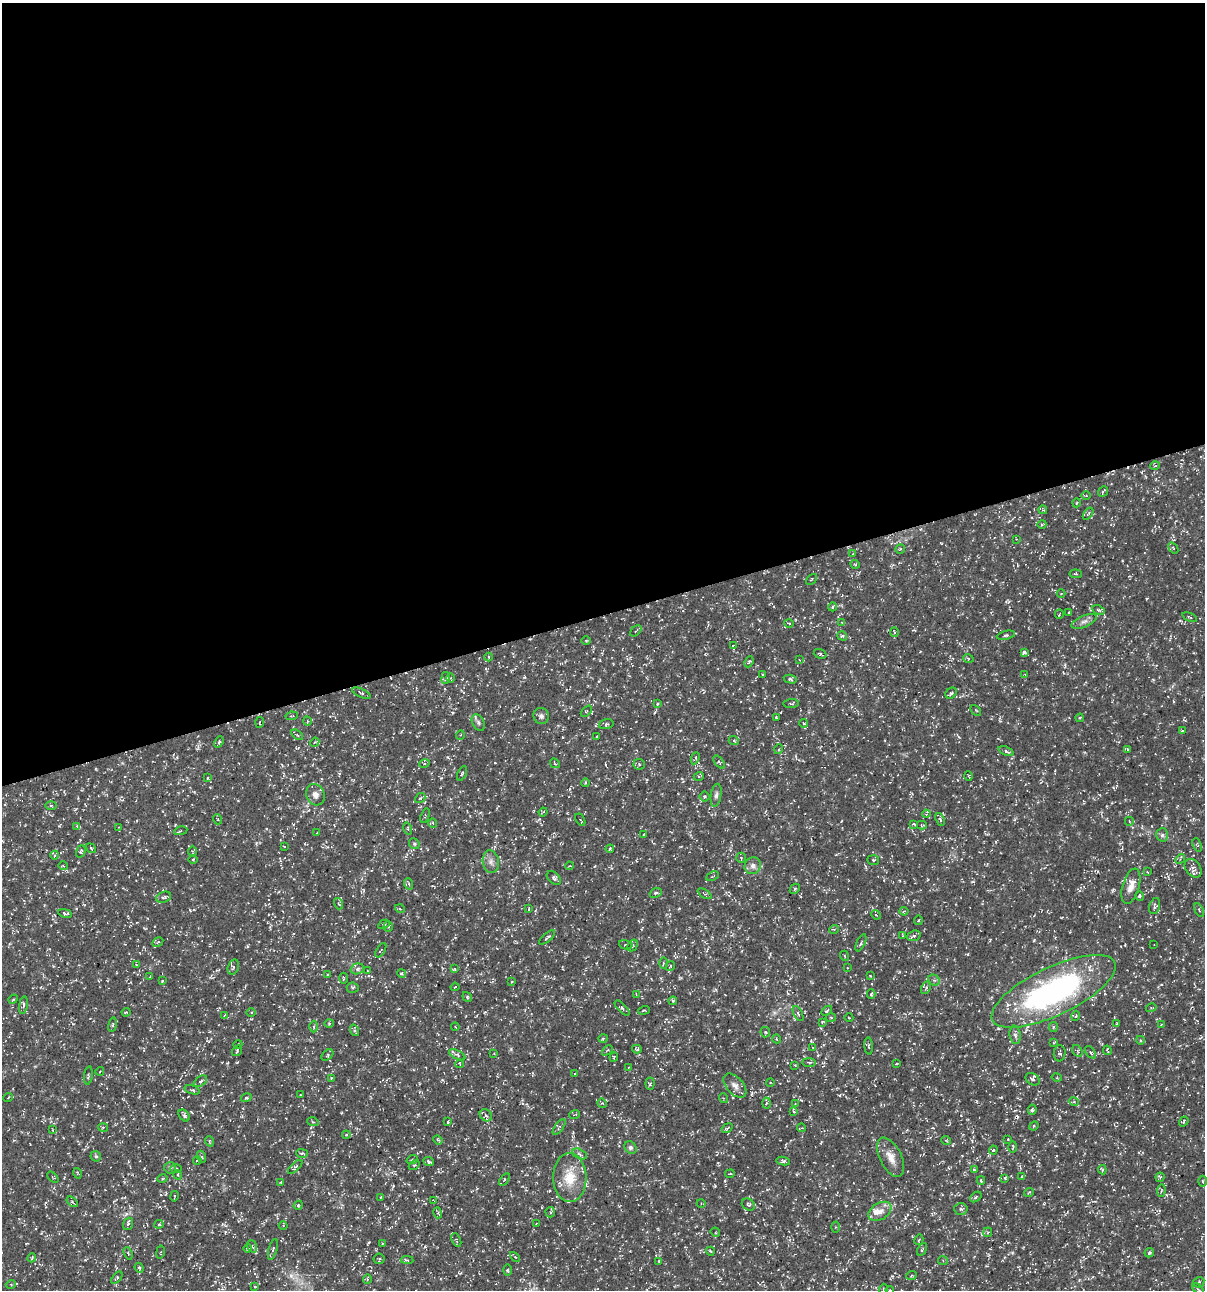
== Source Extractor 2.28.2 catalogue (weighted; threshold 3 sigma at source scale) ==
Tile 2 of 4 x 4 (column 2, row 1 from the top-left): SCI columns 1304-2506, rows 3868-5155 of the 4958 x 5157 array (HDU 1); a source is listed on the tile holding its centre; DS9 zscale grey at full resolution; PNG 1207 x 1292 px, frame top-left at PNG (2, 3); each listed source drawn as its Kron ellipse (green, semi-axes under 4 px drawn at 4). Shown black and unused: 48% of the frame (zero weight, under 3 of 5 exposures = <1% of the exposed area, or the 3 px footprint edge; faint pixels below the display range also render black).
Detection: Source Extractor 2.28.2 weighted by HDU 2 'WHT'; one run over the whole footprint, this tile lists its part. Background 0.0172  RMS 0.002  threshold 0.00895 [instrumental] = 3 sigma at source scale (4.5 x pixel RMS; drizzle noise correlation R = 1.50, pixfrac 1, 0.0396/0.0396 arcsec/px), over >= 5 px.
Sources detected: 348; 4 cosmic-ray / hot-pixel residue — neither listed nor drawn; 9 inside a brighter listed object's ellipse — not listed separately; the other 335 listed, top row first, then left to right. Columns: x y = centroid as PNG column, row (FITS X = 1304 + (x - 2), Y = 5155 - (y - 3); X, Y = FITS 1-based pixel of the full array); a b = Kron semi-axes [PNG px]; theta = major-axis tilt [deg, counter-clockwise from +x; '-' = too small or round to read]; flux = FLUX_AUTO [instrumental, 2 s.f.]
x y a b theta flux
1155 466 5 3 - 0.19
1103 492 6 3 49 0.25
1086 496 4 3 - 0.17
1076 503 4 3 - 0.16
1043 510 4 3 - 0.21
1088 514 7 2 56 0.2
1042 524 4 3 - 0.17
1016 539 3 2 - 0.14
1173 548 6 3 -53 0.23
900 549 5 4 - 0.27
853 554 3 3 - 0.15
855 564 5 3 - 0.17
1076 574 6 4 -6 0.28
811 579 6 2 45 0.16
1061 593 4 3 - 0.14
832 607 4 3 - 0.17
1098 610 6 4 -26 0.35
1069 612 4 2 - 0.16
1059 614 4 2 - 0.16
1190 617 8 3 -23 0.2
1084 621 13 5 23 0.84
842 622 4 2 - 0.14
789 623 5 3 - 0.18
636 631 7 2 44 0.21
895 632 5 3 - 0.22
1006 635 9 4 12 0.41
842 636 5 4 - 0.25
586 640 4 3 - 0.19
733 645 4 3 - 0.2
1024 653 4 3 - 0.44
820 654 6 4 -19 0.42
489 657 4 3 - 0.16
968 658 5 3 - 0.24
800 660 4 2 - 0.12
749 662 6 4 66 0.25
763 675 3 2 - 0.16
1025 675 3 2 - 0.14
446 678 6 4 82 0.36
450 678 4 3 - 0.18
790 679 6 4 -13 0.35
361 693 10 3 -24 0.29
951 693 6 5 - 0.34
791 703 7 3 4 0.3
657 704 4 3 - 0.3
976 710 6 2 -44 0.16
586 711 6 2 46 0.16
292 716 6 2 10 0.15
541 716 8 7 - 0.62
776 717 3 3 - 0.17
1080 718 4 3 - 0.21
307 721 4 3 - 0.15
260 722 5 3 - 0.18
478 722 9 6 -61 0.56
804 723 4 3 - 0.29
606 724 7 4 15 0.34
1182 731 4 3 - 0.18
297 735 6 3 -37 0.27
460 735 5 3 - 0.16
597 736 3 2 - 0.17
734 741 5 3 - 0.18
219 742 6 4 67 0.32
315 742 5 3 - 0.19
779 749 5 3 - 0.18
1127 749 4 3 - 0.32
1006 751 8 4 -22 0.38
695 758 6 3 65 0.23
719 762 7 3 -52 0.28
555 763 5 3 - 0.19
424 764 5 3 - 0.26
639 764 6 5 - 0.3
462 773 8 3 63 0.25
699 776 5 3 - 0.27
969 776 4 3 - 0.17
207 778 4 3 - 0.18
585 783 4 3 - 0.21
315 795 11 9 -64 1.2
716 795 12 5 81 0.65
704 797 5 5 - 0.31
420 798 5 4 - 0.26
51 805 5 3 - 0.19
543 812 4 3 - 0.18
926 814 4 3 - 0.23
425 816 8 3 72 0.22
217 819 5 3 - 0.16
940 819 6 4 -70 0.39
580 820 7 2 -59 0.16
1129 821 4 3 - 0.2
433 823 5 3 - 0.19
914 824 4 3 - 0.21
922 825 5 3 - 0.23
77 826 4 3 - 0.15
119 827 4 4 - 0.18
408 828 6 4 -73 0.27
181 831 7 4 11 0.24
317 832 3 2 - 0.13
644 834 4 2 - 0.14
1162 835 7 5 87 0.51
414 844 6 5 - 0.3
1197 845 7 3 -69 0.25
284 846 3 2 - 0.12
91 848 5 3 - 0.19
610 849 4 3 - 0.31
81 851 6 4 71 0.31
192 851 5 3 - 0.19
55 855 4 3 - 0.18
741 858 5 5 - 0.22
193 859 5 3 - 0.19
1180 859 5 4 - 0.37
873 860 6 5 - 0.39
491 862 11 8 -81 0.97
63 866 5 3 - 0.18
569 866 4 3 - 0.2
753 866 8 8 - 0.84
1193 868 10 7 -53 0.87
1148 872 3 2 - 0.16
713 876 6 2 24 0.21
554 878 8 5 -44 0.51
409 884 6 3 -72 0.28
1131 886 18 8 74 1.9
795 889 5 3 - 0.27
656 893 6 4 21 0.35
705 894 8 3 -30 0.28
1140 896 5 4 - 0.48
164 897 8 5 19 0.44
338 904 6 3 -71 0.23
1155 906 8 5 73 0.43
400 909 5 3 - 0.19
529 909 4 2 - 0.22
1199 910 7 3 -61 0.26
904 911 4 4 - 0.21
65 913 7 4 -11 0.41
876 915 5 4 - 0.21
918 920 4 3 - 0.21
384 924 6 4 30 0.31
388 926 5 4 - 0.33
834 929 5 3 - 0.19
903 936 3 2 - 0.14
914 936 7 5 20 0.44
547 937 10 3 41 0.37
158 942 6 3 31 0.22
861 943 9 3 65 0.32
626 945 7 4 -14 0.36
633 945 6 4 58 0.33
1154 945 3 2 - 0.15
381 950 8 2 59 0.16
845 956 5 3 - 0.18
663 963 6 4 -89 0.33
136 964 4 2 - 0.12
670 966 5 3 - 0.22
233 967 8 5 72 0.35
847 968 3 2 - 0.14
357 969 7 5 17 0.57
455 969 4 3 - 0.2
367 971 3 2 - 0.17
402 973 4 4 - 0.23
327 974 4 3 - 0.2
870 976 3 2 - 0.13
150 977 3 2 - 0.19
344 978 5 3 - 0.21
934 980 6 5 - 0.43
162 981 3 3 - 0.17
512 982 3 3 - 0.18
455 987 4 2 - 0.17
353 988 6 5 - 0.32
926 988 7 4 62 0.37
1053 991 68 24 25 51
636 994 3 3 - 0.16
871 994 4 3 - 0.34
467 997 5 4 - 0.3
13 999 5 4 - 0.25
673 1001 4 4 - 0.21
23 1005 9 4 82 0.4
622 1008 9 4 -46 0.44
1151 1008 5 3 - 0.22
644 1010 6 3 20 0.25
827 1011 6 4 40 0.26
126 1012 4 4 - 0.18
251 1012 4 3 - 0.22
798 1013 8 3 -62 0.32
224 1015 4 3 - 0.19
1076 1016 5 3 - 0.2
831 1017 5 3 - 0.21
849 1018 4 3 - 0.15
822 1022 4 3 - 0.19
329 1023 4 4 - 0.24
1117 1023 4 3 - 0.15
113 1025 7 3 81 0.32
1161 1025 3 2 - 0.16
314 1027 6 3 -89 0.22
455 1027 4 3 - 0.17
1053 1027 5 4 - 0.27
354 1030 6 4 -73 0.27
765 1032 5 5 - 0.28
1015 1035 9 5 -83 0.61
603 1039 5 3 - 0.19
777 1039 4 3 - 0.14
1140 1040 4 3 - 0.17
1053 1043 3 3 - 0.28
238 1044 4 3 - 0.17
869 1046 8 3 -85 0.3
813 1048 4 4 - 0.18
637 1049 5 3 - 0.29
607 1050 6 2 43 0.16
1107 1050 5 3 - 0.26
237 1051 5 4 - 0.26
1077 1051 6 4 -59 0.33
1090 1052 7 4 -51 0.4
494 1053 3 2 - 0.11
1060 1053 8 6 85 0.49
327 1055 7 4 43 0.33
457 1055 9 4 -28 0.41
614 1057 4 3 - 0.2
809 1062 7 3 -1 0.28
460 1064 4 2 - 0.14
896 1064 3 2 - 0.14
795 1065 3 3 - 0.15
628 1067 3 2 - 0.15
100 1071 4 3 - 0.15
574 1074 3 2 - 0.12
88 1076 9 3 84 0.27
331 1078 3 3 - 0.15
1057 1078 5 3 - 0.18
1033 1079 7 5 -33 0.6
200 1081 7 4 36 0.42
770 1082 4 3 - 0.16
650 1083 6 4 83 0.4
735 1086 14 8 -48 1.2
192 1090 8 3 -17 0.28
301 1095 2 2 - 0.15
8 1098 5 3 - 0.15
246 1098 5 3 - 0.26
723 1098 5 3 - 0.19
1074 1102 5 3 - 0.21
602 1103 5 4 - 0.21
766 1103 5 3 - 0.23
795 1104 3 2 - 0.11
1032 1110 5 4 - 0.33
794 1112 4 3 - 0.2
486 1115 7 5 -44 0.46
574 1115 5 2 - 0.18
184 1116 7 4 -49 0.37
1184 1121 5 3 - 0.29
313 1122 6 3 -18 0.22
448 1122 3 3 - 0.2
1034 1126 5 4 - 0.24
103 1127 5 3 - 0.24
559 1127 9 3 55 0.33
727 1128 6 3 37 0.23
801 1128 4 3 - 0.17
53 1130 4 3 - 0.13
346 1135 4 3 - 0.17
1008 1139 3 2 - 0.18
438 1140 5 3 - 0.2
946 1140 5 3 - 0.16
209 1141 5 3 - 0.19
1013 1147 6 3 89 0.27
630 1148 7 5 -44 0.45
993 1150 4 3 - 0.22
302 1153 5 3 - 0.3
580 1154 7 4 -27 0.44
96 1156 6 5 - 0.33
202 1157 6 4 -70 0.26
891 1157 21 10 -64 2.3
412 1160 6 3 18 0.23
197 1161 4 3 - 0.19
429 1161 5 3 - 0.43
783 1161 7 4 -10 0.41
414 1165 6 4 33 0.23
295 1167 9 4 45 0.41
170 1168 6 5 - 0.4
176 1168 6 4 -1 0.3
974 1169 4 3 - 0.2
1102 1170 4 4 - 0.25
77 1173 5 3 - 0.18
730 1174 5 2 - 0.15
178 1175 5 3 - 0.19
1022 1176 4 2 - 0.19
53 1177 7 2 -44 0.16
1160 1177 4 4 - 0.28
570 1178 24 17 -90 5.2
1005 1178 4 4 - 0.17
162 1179 5 3 - 0.26
504 1180 7 3 54 0.25
981 1180 4 3 - 0.2
1203 1181 5 3 - 0.22
281 1182 4 2 - 0.15
1161 1190 6 2 85 0.18
1029 1192 5 3 - 0.16
174 1196 5 2 - 0.16
381 1197 4 2 - 0.15
976 1197 6 4 39 0.28
433 1200 3 2 - 0.13
72 1202 6 3 -37 0.24
701 1203 4 3 - 0.17
298 1205 5 4 - 0.22
748 1205 7 5 -32 0.39
961 1209 7 5 -3 0.49
880 1211 12 8 32 1.4
550 1212 5 5 - 0.27
438 1213 5 3 - 0.26
536 1223 4 2 - 0.14
128 1224 6 4 71 0.35
159 1224 4 4 - 0.24
283 1226 4 3 - 0.16
836 1227 5 3 - 0.21
715 1232 5 4 - 0.24
988 1232 5 4 - 0.23
456 1240 7 4 -67 0.25
919 1240 5 4 - 0.25
382 1243 2 2 - 0.13
252 1246 6 4 -69 0.39
248 1248 4 3 - 0.21
273 1249 10 3 74 0.37
922 1249 7 3 62 0.28
710 1251 4 3 - 0.17
160 1252 7 3 80 0.23
128 1253 6 3 -68 0.21
1149 1253 5 4 - 0.35
515 1257 6 4 -45 0.25
32 1258 5 2 - 0.18
379 1259 5 5 - 0.31
407 1260 6 4 -4 0.24
659 1261 3 3 - 0.18
943 1261 5 4 - 0.26
139 1268 5 4 - 0.34
507 1270 6 4 90 0.26
911 1276 5 3 - 0.2
117 1278 7 3 52 0.33
367 1279 5 4 - 0.27
1199 1282 6 5 - 0.33
11 1284 5 3 - 0.21
255 1286 4 2 - 0.17
1198 1289 7 4 -44 0.35
884 1290 6 4 -87 0.36
890 1290 4 3 - 0.25
Isophote crosses this tile's border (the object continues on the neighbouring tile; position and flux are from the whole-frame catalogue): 2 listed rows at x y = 884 1290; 890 1290
Unlisted compact peaks at least as high as the median listed source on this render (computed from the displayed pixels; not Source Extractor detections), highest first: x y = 511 1049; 1113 890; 358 932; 190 910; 237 1062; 715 1186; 524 677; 539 819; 291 1276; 425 1246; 59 826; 227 1063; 892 1276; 393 1186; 256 843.